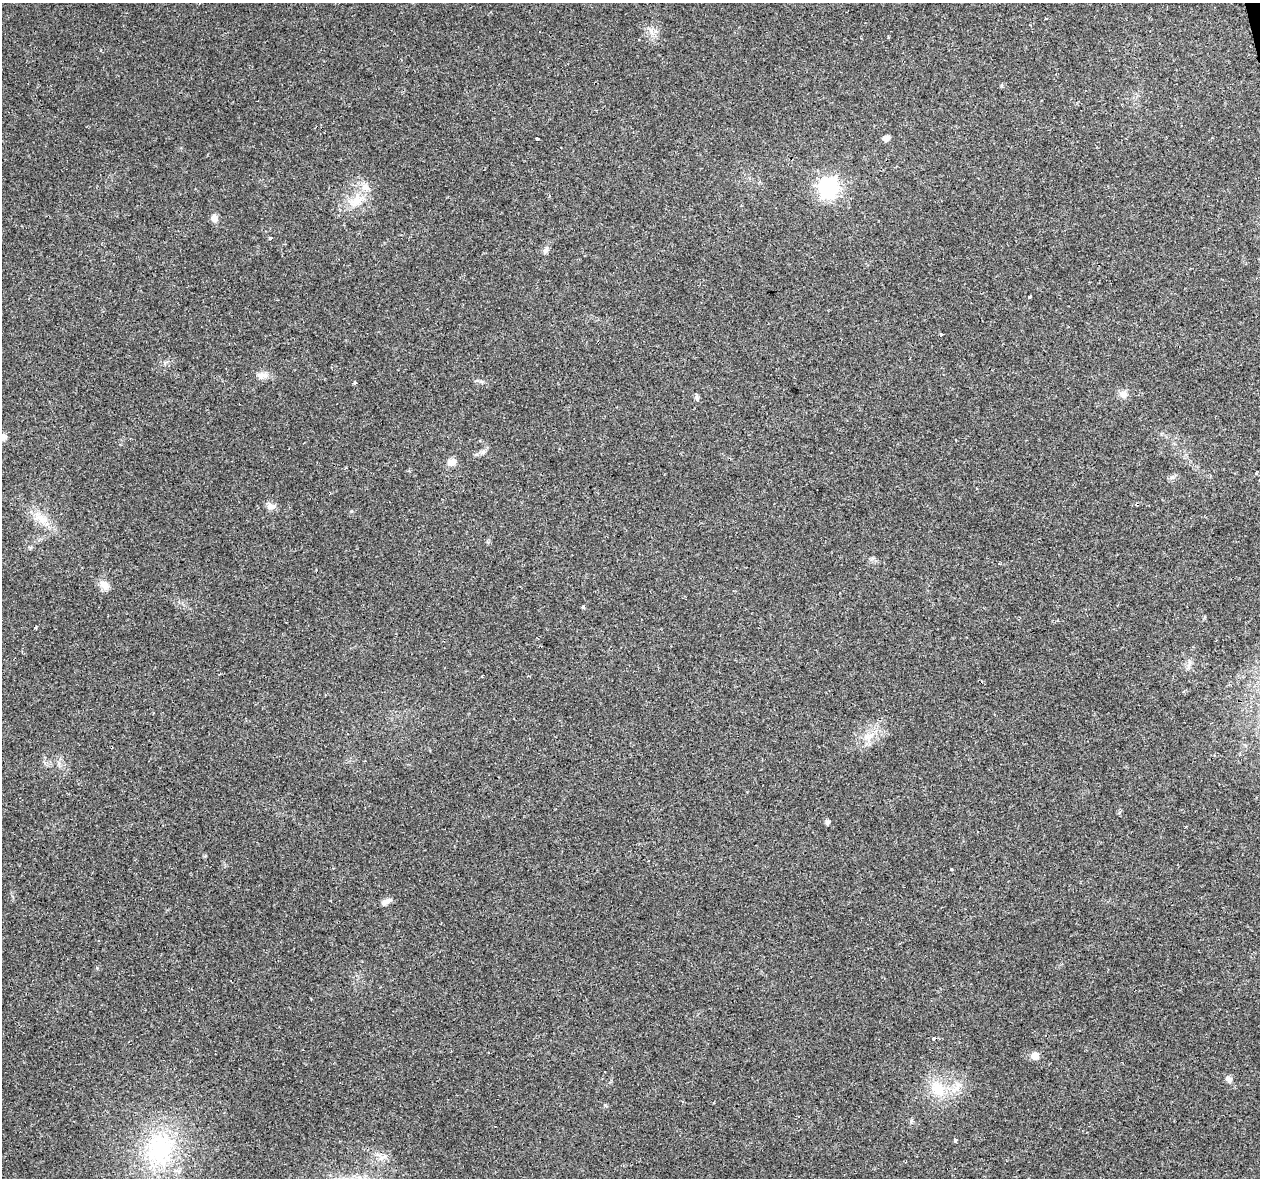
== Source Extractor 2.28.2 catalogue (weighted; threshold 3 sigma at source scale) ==
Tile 10 of 4 x 4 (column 2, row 3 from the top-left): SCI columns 1270-2527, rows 1262-2437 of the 5057 x 4923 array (HDU 1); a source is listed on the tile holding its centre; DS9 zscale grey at full resolution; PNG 1262 x 1180 px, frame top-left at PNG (2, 3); no overlay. Shown black and unused: <1% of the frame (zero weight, under 2 of 3 exposures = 3% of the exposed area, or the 3 px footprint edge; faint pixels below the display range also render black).
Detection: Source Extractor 2.28.2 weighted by HDU 2 'WHT'; one run over the whole footprint, this tile lists its part. Background 0.0296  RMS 0.0032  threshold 0.0145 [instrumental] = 3 sigma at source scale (4.5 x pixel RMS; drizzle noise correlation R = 1.50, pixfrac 1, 0.0396/0.0396 arcsec/px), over >= 5 px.
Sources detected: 33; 1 inside a brighter listed object's ellipse — not listed separately; the other 32 listed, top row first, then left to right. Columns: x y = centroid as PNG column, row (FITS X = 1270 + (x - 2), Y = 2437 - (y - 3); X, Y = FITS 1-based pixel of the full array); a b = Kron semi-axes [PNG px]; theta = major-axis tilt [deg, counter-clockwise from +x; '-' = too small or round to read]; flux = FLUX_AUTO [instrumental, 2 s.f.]
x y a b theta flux
1046 18 3 2 - 0.33
886 138 6 5 - 1.8
537 139 3 3 - 0.65
828 187 10 8 -88 120
356 201 24 14 52 6.7
214 218 10 8 -75 1.6
546 250 11 6 56 0.97
1030 297 3 3 - 0.48
941 334 4 3 - 0.36
262 375 17 8 -10 2
355 383 3 3 - 0.86
1123 394 11 9 -10 1.8
697 399 6 4 -72 0.56
3 437 10 7 0 1.4
452 462 9 8 - 2.5
271 506 12 8 -7 1.7
41 519 20 10 -31 4.6
104 585 15 9 -48 2.6
583 607 4 3 - 0.81
35 627 4 2 - 0.32
1189 664 11 5 72 1.1
481 676 3 2 - 0.48
867 737 12 7 1 2.1
827 822 5 4 - 0.95
951 869 3 3 - 0.78
386 902 13 6 24 1.6
933 1039 4 3 - 0.97
1035 1056 9 8 - 2.4
1229 1079 8 7 - 1.4
938 1089 24 17 -73 8.8
955 1141 5 3 - 0.41
160 1149 54 39 83 36
Isophote crosses this tile's border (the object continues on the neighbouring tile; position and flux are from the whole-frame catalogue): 1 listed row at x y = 3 437
Unlisted compact peaks at least as high as the median listed source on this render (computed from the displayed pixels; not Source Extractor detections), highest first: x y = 483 452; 351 511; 605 1105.